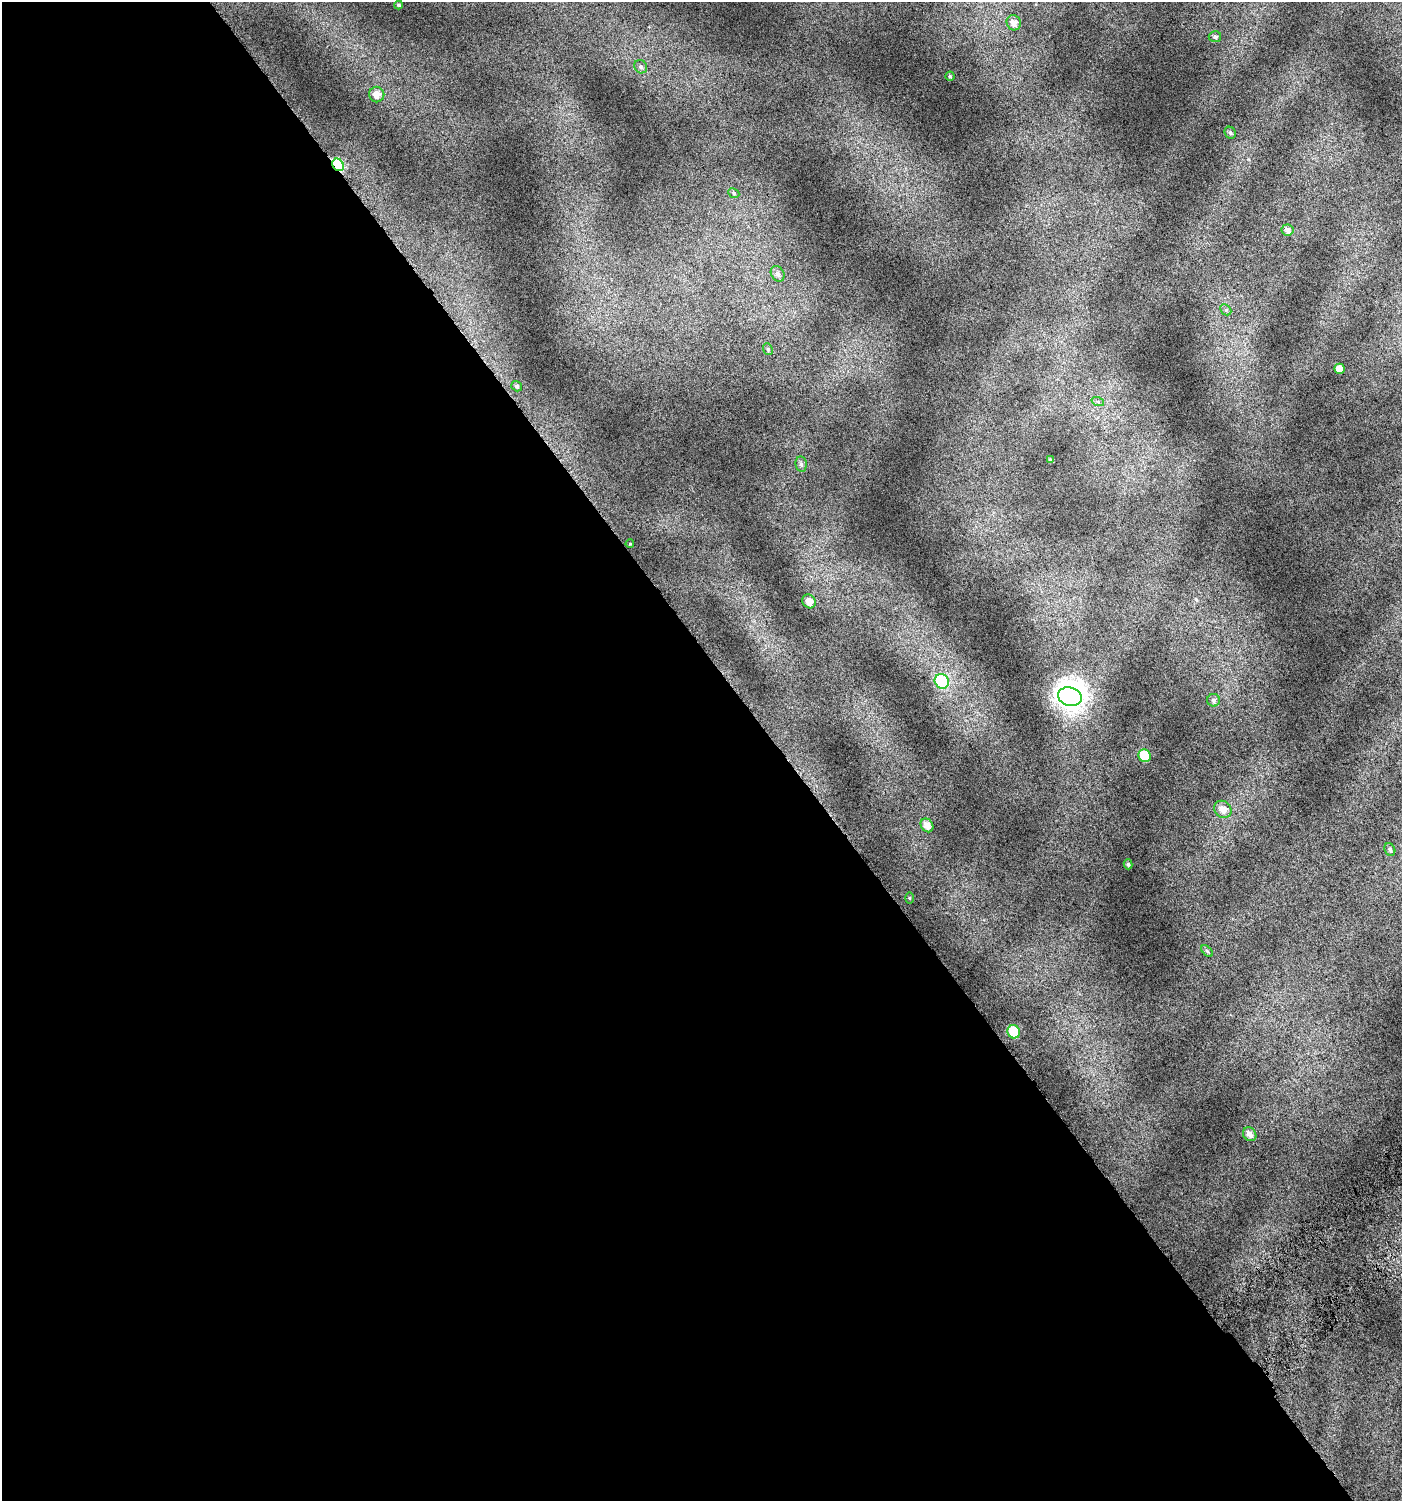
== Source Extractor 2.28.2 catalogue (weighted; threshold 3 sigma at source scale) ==
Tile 9 of 4 x 4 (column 1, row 3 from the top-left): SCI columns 236-1635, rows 1532-3030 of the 6008 x 6064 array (HDU 1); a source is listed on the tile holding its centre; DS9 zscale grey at full resolution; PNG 1404 x 1503 px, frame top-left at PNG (2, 2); each listed source drawn as its Kron ellipse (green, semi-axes under 4 px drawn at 4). Shown black and unused: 56% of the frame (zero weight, under 4 of 7 exposures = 2% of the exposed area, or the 3 px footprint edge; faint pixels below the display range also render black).
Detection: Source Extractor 2.28.2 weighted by HDU 2 'WHT'; one run over the whole footprint, this tile lists its part. Background 0.0777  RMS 0.047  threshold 0.192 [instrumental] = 3 sigma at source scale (4.09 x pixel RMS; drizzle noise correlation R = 1.36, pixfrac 0.8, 0.0396/0.0396 arcsec/px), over >= 5 px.
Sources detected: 33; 1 inside a brighter object's white glare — neither listed nor drawn; the other 32 listed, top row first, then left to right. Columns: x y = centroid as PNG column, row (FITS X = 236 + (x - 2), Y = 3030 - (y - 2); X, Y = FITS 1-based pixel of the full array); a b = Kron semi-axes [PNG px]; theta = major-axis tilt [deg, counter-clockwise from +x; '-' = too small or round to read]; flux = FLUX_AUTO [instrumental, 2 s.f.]
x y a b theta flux
399 5 4 4 - 6.9
1014 23 8 7 - 29
1215 37 6 5 - 10
641 67 7 6 - 9.8
950 76 4 4 - 5.5
377 94 8 7 - 34
1230 133 6 5 - 8.9
338 165 6 5 - 310
734 193 6 5 - 6.6
1287 230 6 5 - 18
778 274 8 6 -59 14
1226 310 6 4 -44 7.2
768 349 6 4 -68 6.1
1340 369 5 4 - 35
517 386 6 5 - 7.9
1098 402 6 4 -19 7.1
1050 460 4 3 - 8
801 464 8 5 -81 11
630 544 4 3 - 2.8
809 601 7 6 - 35
942 681 7 7 - 280
1070 697 12 9 -16 2300
1213 700 6 6 - 11
1144 756 6 6 - 150
1223 809 9 8 - 35
927 825 7 6 - 33
1390 850 6 5 - 8.8
1128 864 5 4 - 6.9
909 898 5 3 - 4.5
1207 951 7 4 -45 7.7
1014 1032 7 6 - 210
1250 1134 7 6 - 24
Overlapping masked pixels (flux is a lower limit): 1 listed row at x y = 338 165